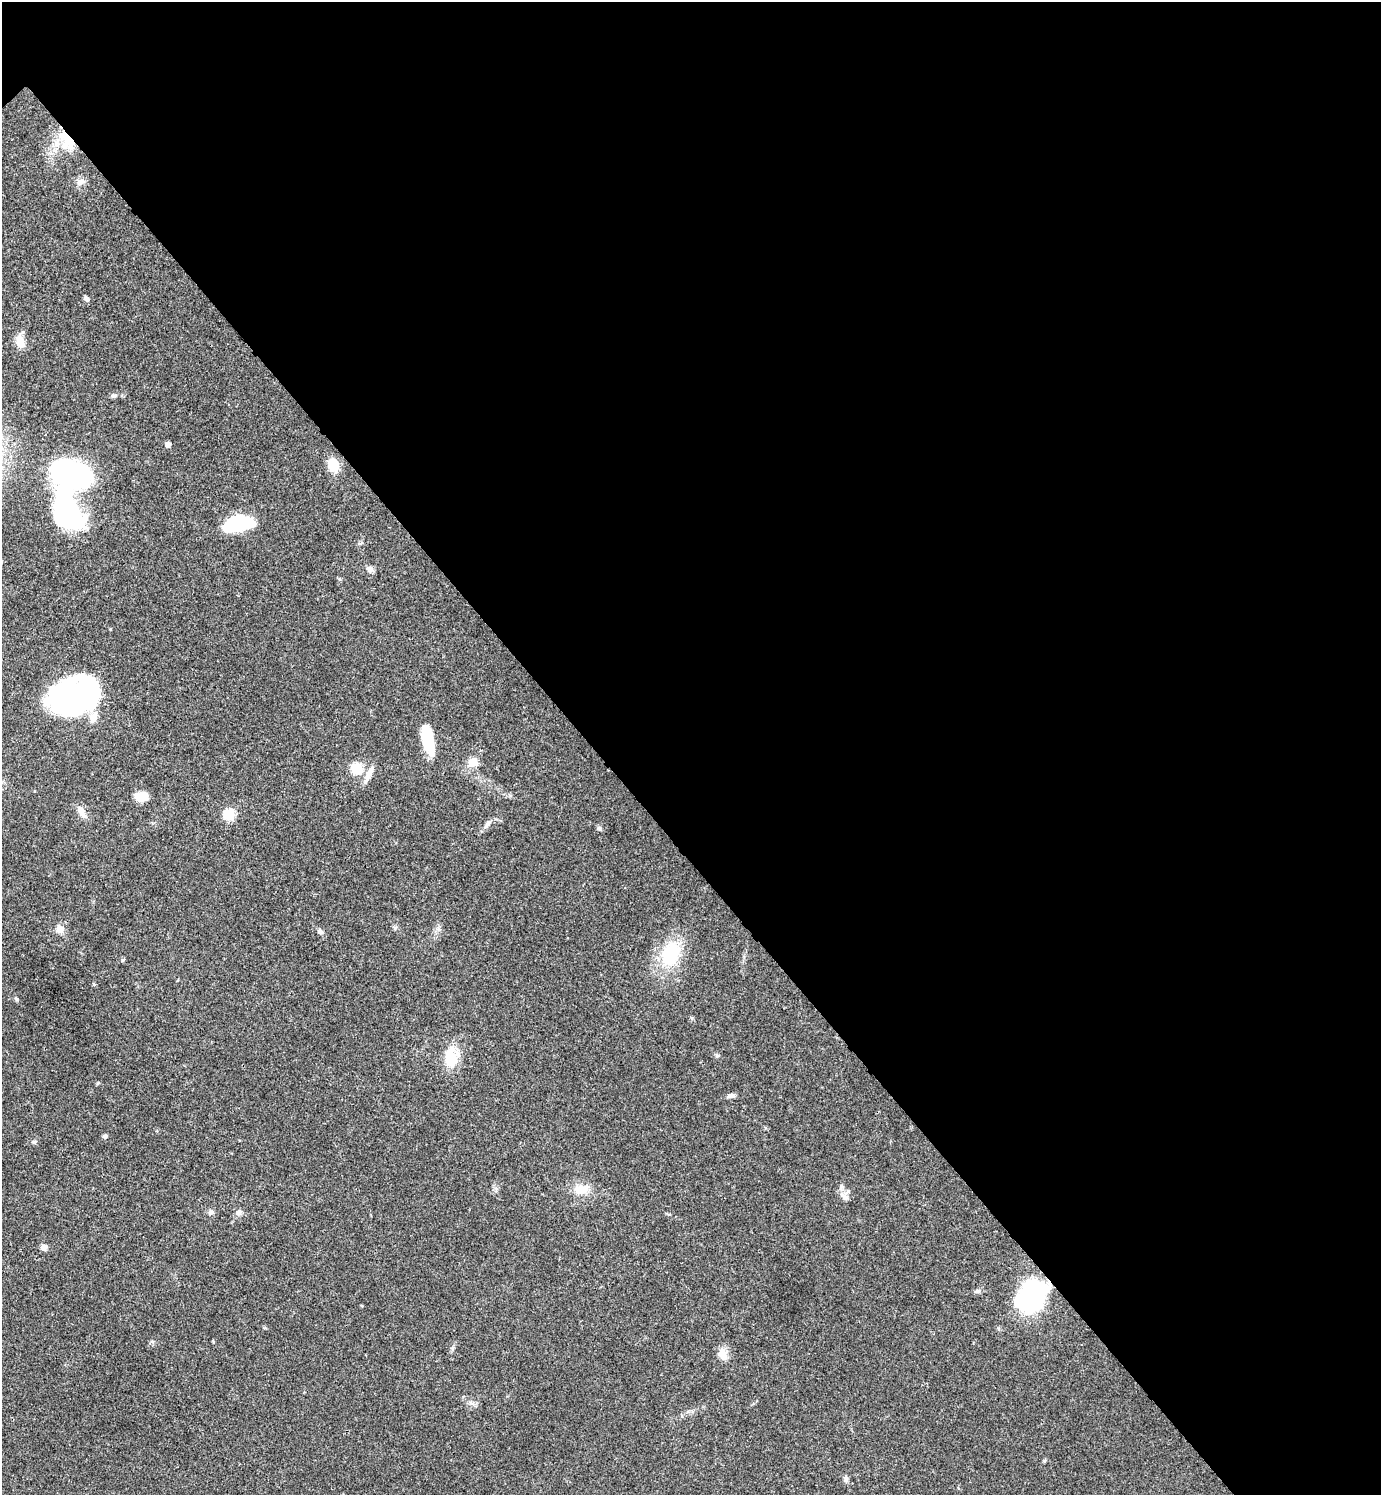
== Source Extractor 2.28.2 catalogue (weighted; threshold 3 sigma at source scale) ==
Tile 8 of 4 x 4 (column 4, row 2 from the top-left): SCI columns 4439-5817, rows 2988-4480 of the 5977 x 5979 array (HDU 1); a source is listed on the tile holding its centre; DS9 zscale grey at full resolution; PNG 1383 x 1497 px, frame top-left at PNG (2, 2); no overlay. Shown black and unused: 57% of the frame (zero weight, under 3 of 4 exposures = <1% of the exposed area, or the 3 px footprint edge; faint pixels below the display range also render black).
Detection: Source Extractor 2.28.2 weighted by HDU 2 'WHT'; one run over the whole footprint, this tile lists its part. Background 0.044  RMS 0.0048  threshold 0.0217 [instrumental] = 3 sigma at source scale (4.5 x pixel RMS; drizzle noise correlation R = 1.50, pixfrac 1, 0.05/0.05 arcsec/px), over >= 5 px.
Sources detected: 44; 3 inside a brighter object's white glare — not listed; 1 inside a brighter listed object's ellipse — not listed separately; the other 40 listed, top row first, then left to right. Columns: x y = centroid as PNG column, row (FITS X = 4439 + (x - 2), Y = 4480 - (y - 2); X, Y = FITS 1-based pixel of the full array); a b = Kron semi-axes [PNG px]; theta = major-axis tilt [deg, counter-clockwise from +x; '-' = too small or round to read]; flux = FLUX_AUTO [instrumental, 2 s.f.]
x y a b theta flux
67 140 28 15 -73 14
81 182 10 8 -5 2.2
86 299 8 5 -46 1.2
20 341 14 8 -73 6.2
114 396 9 4 1 1
168 444 5 4 - 2.6
333 465 10 7 -72 14
71 474 37 25 -10 89
68 511 50 29 -66 60
236 524 29 15 6 26
370 568 7 6 - 1.4
74 699 41 28 11 130
428 741 30 13 -76 13
473 762 5 5 - 16
357 768 5 5 - 38
369 774 25 6 65 3.7
141 796 12 8 -6 8.8
81 812 18 7 -62 3.2
229 814 6 5 - 34
488 824 14 5 50 2
599 828 7 6 - 0.96
60 929 9 8 - 3.4
320 931 6 6 - 1.2
670 954 34 22 63 24
123 960 5 4 - 0.54
16 999 6 4 -59 0.65
450 1058 16 10 -84 16
731 1095 9 6 19 1.5
105 1136 6 5 - 0.94
34 1142 6 5 - 0.81
581 1189 19 12 4 7.1
845 1197 14 7 -43 2.8
211 1212 8 6 16 1.2
238 1213 8 7 - 1.6
44 1247 7 6 - 2.5
978 1291 8 5 14 1.1
1031 1297 25 17 40 97
452 1348 7 4 88 0.84
723 1354 16 9 -76 4.6
846 1479 8 5 -81 1.2
Overlapping masked pixels (flux is a lower limit): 2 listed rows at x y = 67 140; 1031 1297
Isophote crosses this tile's border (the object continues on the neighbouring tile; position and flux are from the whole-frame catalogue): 1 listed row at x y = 68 511
Unlisted compact peaks at least as high as the median listed source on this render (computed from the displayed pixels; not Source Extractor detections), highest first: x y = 94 984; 692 1018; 717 1056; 97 1083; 395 928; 1044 1461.